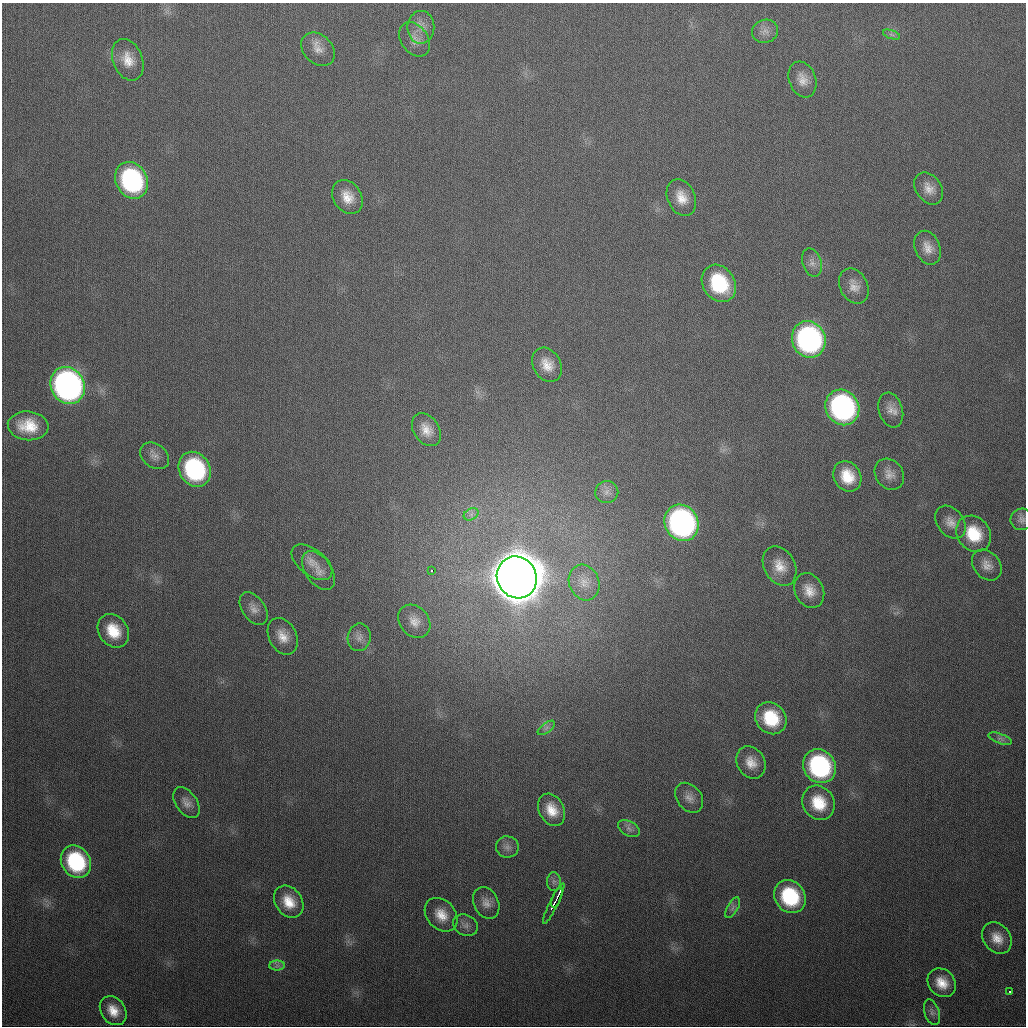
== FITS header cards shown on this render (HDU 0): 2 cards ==
NAXIS1  =                 1024
NAXIS2  =                 1024

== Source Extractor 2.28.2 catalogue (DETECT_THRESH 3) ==
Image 1024 x 1024 px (HDU 0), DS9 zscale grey, 1 PNG px = 1 image px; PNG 1028 x 1028 px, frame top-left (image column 1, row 1024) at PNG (2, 3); each listed source drawn as its Kron ellipse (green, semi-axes under 4 px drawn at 4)
Background 343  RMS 13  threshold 40.1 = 3 sigma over >= 5 px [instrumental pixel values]
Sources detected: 72; all 72 listed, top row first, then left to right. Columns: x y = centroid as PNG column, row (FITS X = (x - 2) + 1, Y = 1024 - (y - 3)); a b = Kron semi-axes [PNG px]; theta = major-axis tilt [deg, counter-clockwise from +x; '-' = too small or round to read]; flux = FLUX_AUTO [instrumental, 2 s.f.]
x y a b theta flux
421 27 16 13 89 1.1e+04
765 31 13 11 19 7.0e+03
891 35 9 4 -19 2.1e+03
415 39 19 13 -54 9.6e+03
318 49 19 14 -44 1.1e+04
128 60 21 15 -68 1.6e+04
802 79 18 13 -70 1.1e+04
132 180 19 15 -61 1.4e+05
929 188 17 12 -55 1.1e+04
347 197 18 14 -57 1.5e+04
681 198 19 13 -66 1.5e+04
928 248 17 12 -66 1.1e+04
812 263 14 9 -72 6.2e+03
719 283 20 16 -57 6.1e+04
854 286 18 13 -62 1.1e+04
809 339 18 16 -66 2.3e+05
547 365 18 14 -60 1.4e+04
68 385 19 16 -61 4.2e+05
842 407 18 16 -58 2.2e+05
891 410 18 12 -73 9.1e+03
28 426 20 14 -5 2.6e+04
426 430 18 12 -56 1.2e+04
155 456 16 11 -38 7.0e+03
195 469 18 15 -59 1.2e+05
889 474 16 13 -54 9.3e+03
847 476 16 13 -58 2.3e+04
607 492 11 11 - 6.6e+03
471 514 8 5 31 3.5e+03
1022 519 11 11 - 4.9e+03
951 522 18 13 -53 1.0e+04
682 523 19 16 -61 3.1e+05
974 534 19 16 -53 3.3e+04
312 562 23 13 -38 1.3e+04
987 565 17 13 -49 9.5e+03
780 566 21 15 -61 1.6e+04
432 570 3 3 - 1.0e+04
318 571 22 13 -55 1.2e+04
517 577 21 19 -59 6.4e+06
584 583 18 15 -69 1.4e+04
809 590 18 14 -65 1.4e+04
254 609 18 11 -55 8.1e+03
414 621 18 14 -50 1.1e+04
113 631 18 14 -55 2.6e+04
283 636 19 13 -63 1.4e+04
359 637 14 11 80 7.4e+03
771 718 17 15 -49 4.0e+04
546 728 10 5 36 3.0e+03
1000 739 12 5 -19 3.3e+03
751 762 17 14 -59 1.3e+04
819 766 18 15 -54 1.3e+05
689 798 16 12 -52 8.0e+03
186 803 17 10 -54 7.1e+03
819 803 18 15 -57 2.9e+04
552 810 17 12 -63 1.7e+04
629 829 12 7 -30 4.0e+03
507 847 11 10 - 5.3e+03
76 862 17 14 -57 8.4e+04
554 881 9 7 89 3.6e+03
557 897 11 3 69 9.2e+03
790 897 17 15 -54 7.0e+04
289 902 17 13 -54 1.9e+04
486 903 16 12 -64 8.7e+03
554 904 22 2 64 1.3e+04
733 908 11 5 60 3.5e+03
441 915 19 14 -48 1.6e+04
465 925 13 10 -26 5.2e+03
997 938 17 13 -53 1.4e+04
277 966 8 5 1 2.8e+03
942 983 15 13 -47 1.6e+04
1010 991 3 3 - 1.9e+03
113 1011 16 12 -54 1.5e+04
932 1012 13 7 -72 4.3e+03